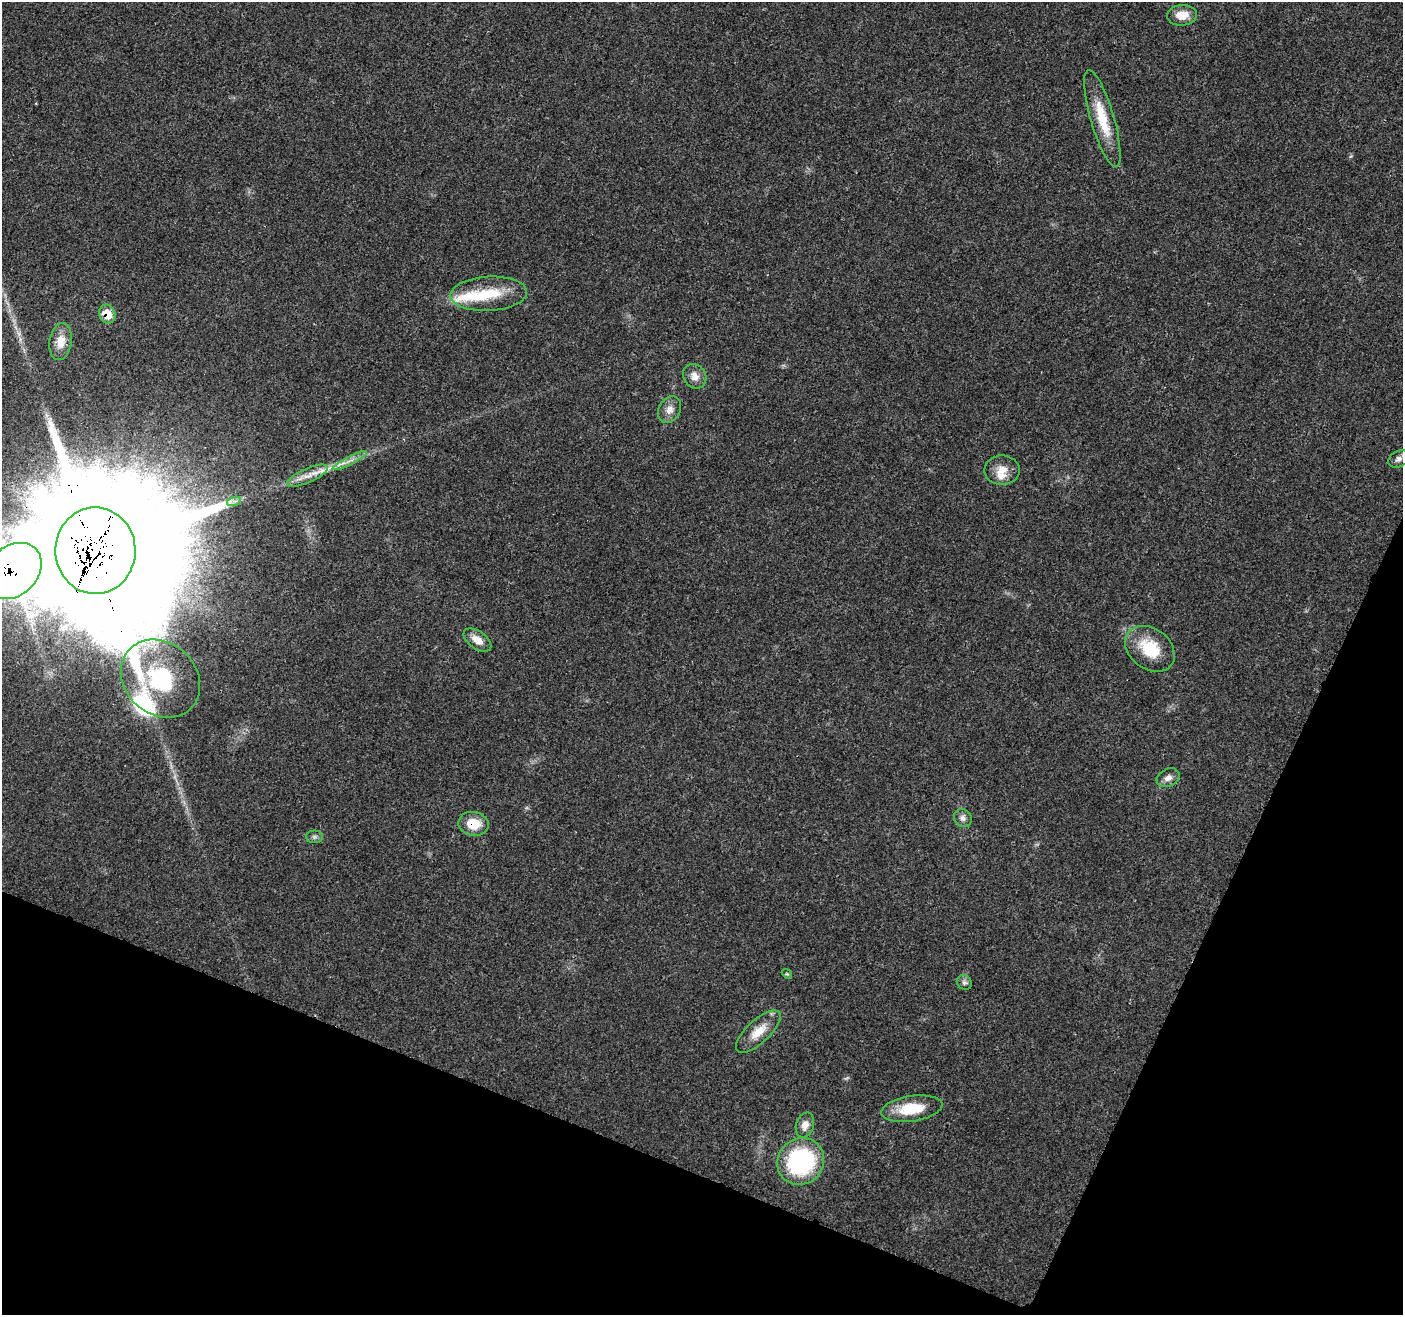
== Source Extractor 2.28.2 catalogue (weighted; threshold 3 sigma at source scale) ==
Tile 15 of 4 x 4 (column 3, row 4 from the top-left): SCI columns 2812-4212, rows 212-1524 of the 5623 x 5745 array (HDU 1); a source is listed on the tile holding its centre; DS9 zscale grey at full resolution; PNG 1405 x 1317 px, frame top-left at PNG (2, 2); each listed source drawn as its Kron ellipse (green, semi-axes under 4 px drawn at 4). Shown black and unused: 20% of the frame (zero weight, under 3 of 4 exposures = <1% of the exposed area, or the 3 px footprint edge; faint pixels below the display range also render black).
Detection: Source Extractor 2.28.2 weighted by HDU 2 'WHT'; one run over the whole footprint, this tile lists its part. Background 0.0271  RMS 0.0025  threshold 0.0114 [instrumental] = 3 sigma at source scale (4.5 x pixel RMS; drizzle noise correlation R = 1.50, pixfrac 1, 0.0396/0.0396 arcsec/px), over >= 5 px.
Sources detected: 32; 5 inside a brighter listed object's ellipse — not listed separately; the other 27 listed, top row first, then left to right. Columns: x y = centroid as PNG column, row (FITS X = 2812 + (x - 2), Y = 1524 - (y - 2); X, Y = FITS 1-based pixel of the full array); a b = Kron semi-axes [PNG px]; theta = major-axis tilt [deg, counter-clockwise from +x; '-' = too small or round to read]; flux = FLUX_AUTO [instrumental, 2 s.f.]
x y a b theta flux
1182 15 15 10 5 3.7
1102 119 50 11 -74 8.9
489 294 38 17 3 9.7
107 314 10 7 -69 4.6
61 342 19 11 81 3.6
695 376 13 11 -53 2.2
669 410 14 10 61 2.2
1399 459 11 7 32 1.2
350 461 19 3 27 1.5
1002 470 18 14 1 3.2
308 476 22 7 24 2.8
234 501 7 4 18 0.73
95 551 43 40 -89 15000
13 571 32 24 43 460
477 640 16 8 -36 2.8
1150 649 27 20 -37 10
161 679 43 35 -43 26
1168 778 12 8 28 1.5
963 818 9 8 - 1.2
474 824 15 12 -10 5.2
314 837 8 6 0 0.69
787 974 5 4 - 0.34
964 982 8 7 - 0.72
758 1032 28 11 43 4.7
912 1109 31 12 8 8.7
805 1125 13 9 71 2.1
801 1161 24 22 42 34
Overlapping masked pixels (flux is a lower limit): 4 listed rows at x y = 107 314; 95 551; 13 571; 474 824
Isophote crosses this tile's border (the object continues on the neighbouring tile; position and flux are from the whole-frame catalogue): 2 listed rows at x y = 95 551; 13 571